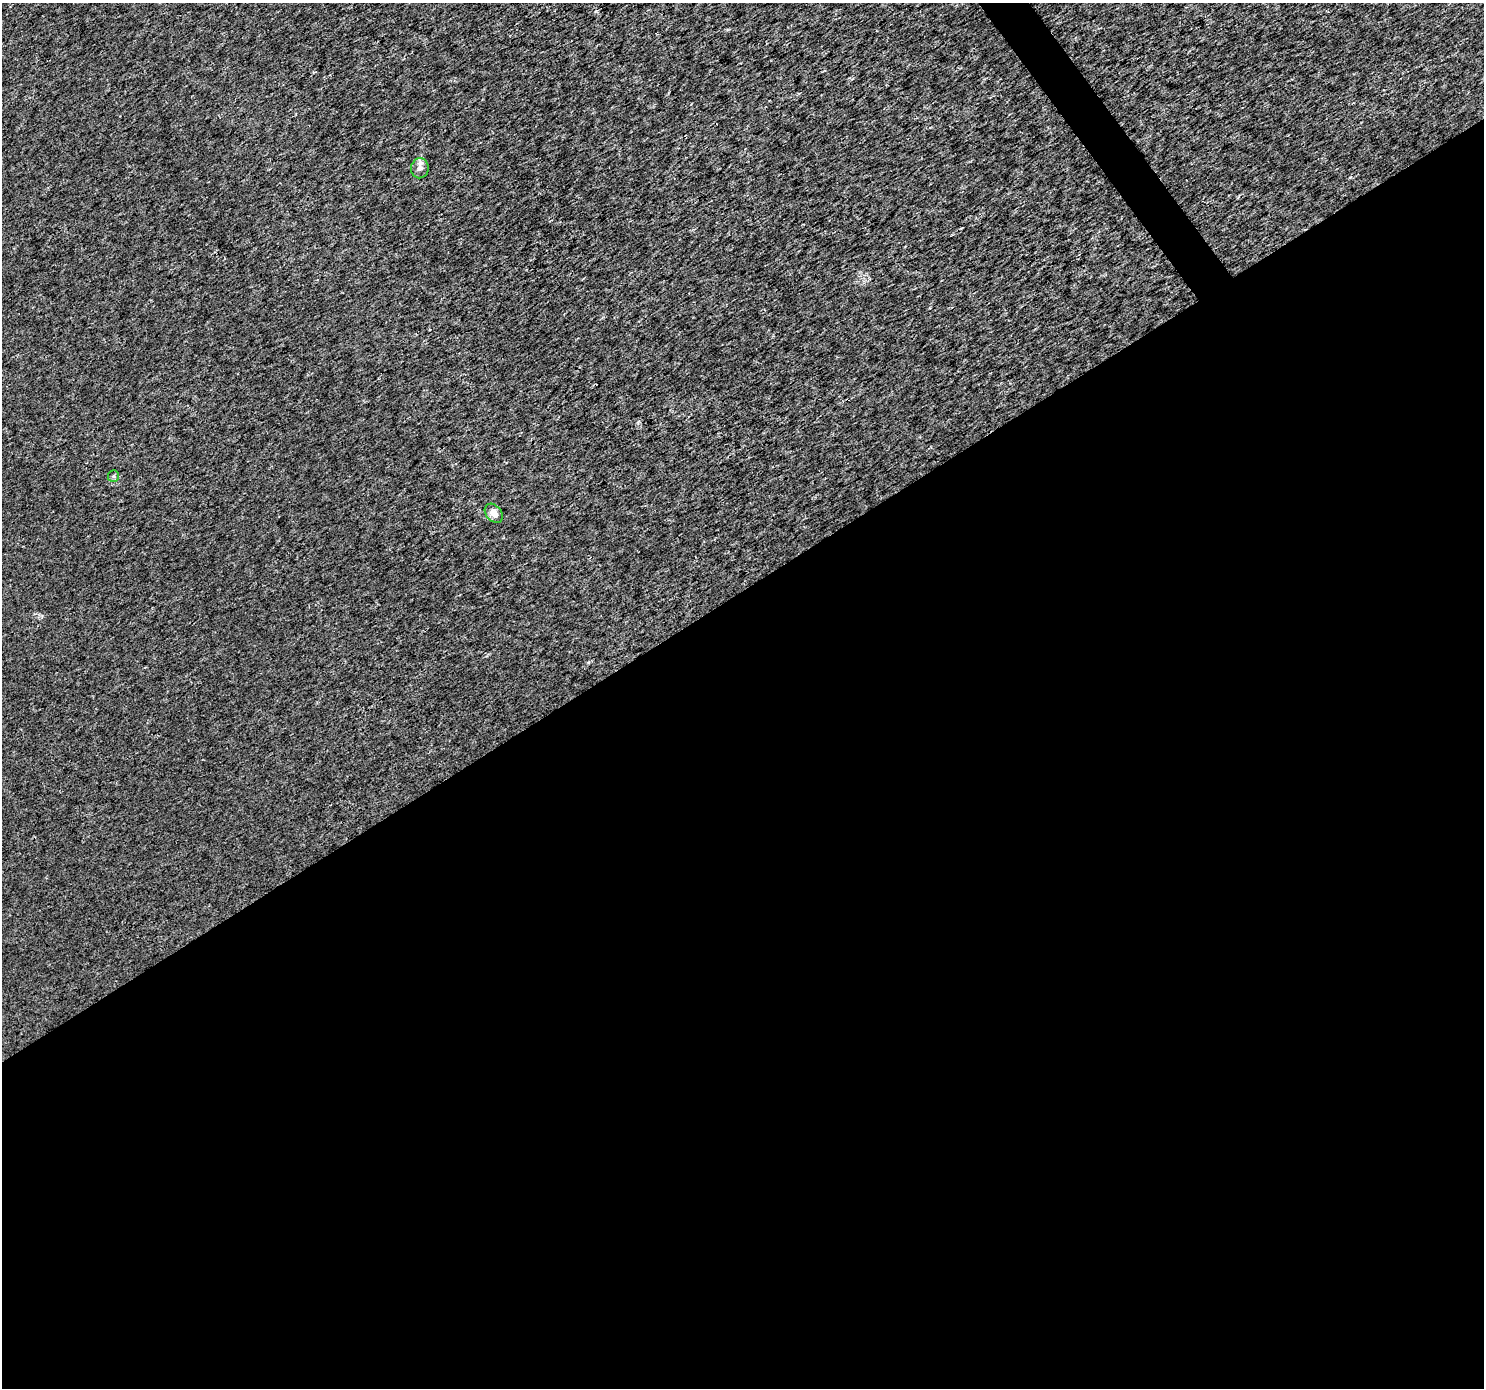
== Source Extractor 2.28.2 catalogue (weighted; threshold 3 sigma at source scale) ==
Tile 15 of 4 x 4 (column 3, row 4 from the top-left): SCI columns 2970-4451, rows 188-1573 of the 5933 x 5856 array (HDU 1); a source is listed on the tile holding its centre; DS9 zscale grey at full resolution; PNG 1486 x 1390 px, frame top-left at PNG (2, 3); each listed source drawn as its Kron ellipse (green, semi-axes under 4 px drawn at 4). Shown black and unused: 58% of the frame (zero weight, under 3 of 4 exposures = <1% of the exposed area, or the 3 px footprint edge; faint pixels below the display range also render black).
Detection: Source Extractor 2.28.2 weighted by HDU 2 'WHT'; one run over the whole footprint, this tile lists its part. Background 0.00147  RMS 0.0022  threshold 0.01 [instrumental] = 3 sigma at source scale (4.5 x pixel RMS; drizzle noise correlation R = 1.50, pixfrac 1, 0.0396/0.0396 arcsec/px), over >= 5 px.
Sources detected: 3; all 3 listed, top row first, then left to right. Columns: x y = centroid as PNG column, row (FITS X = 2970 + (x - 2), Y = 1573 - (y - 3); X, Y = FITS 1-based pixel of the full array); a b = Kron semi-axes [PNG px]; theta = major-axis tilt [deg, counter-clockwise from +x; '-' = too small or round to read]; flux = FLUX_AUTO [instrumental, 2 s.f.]
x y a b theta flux
420 168 10 8 79 1.2
113 476 6 5 - 0.37
494 513 11 7 -50 1.7